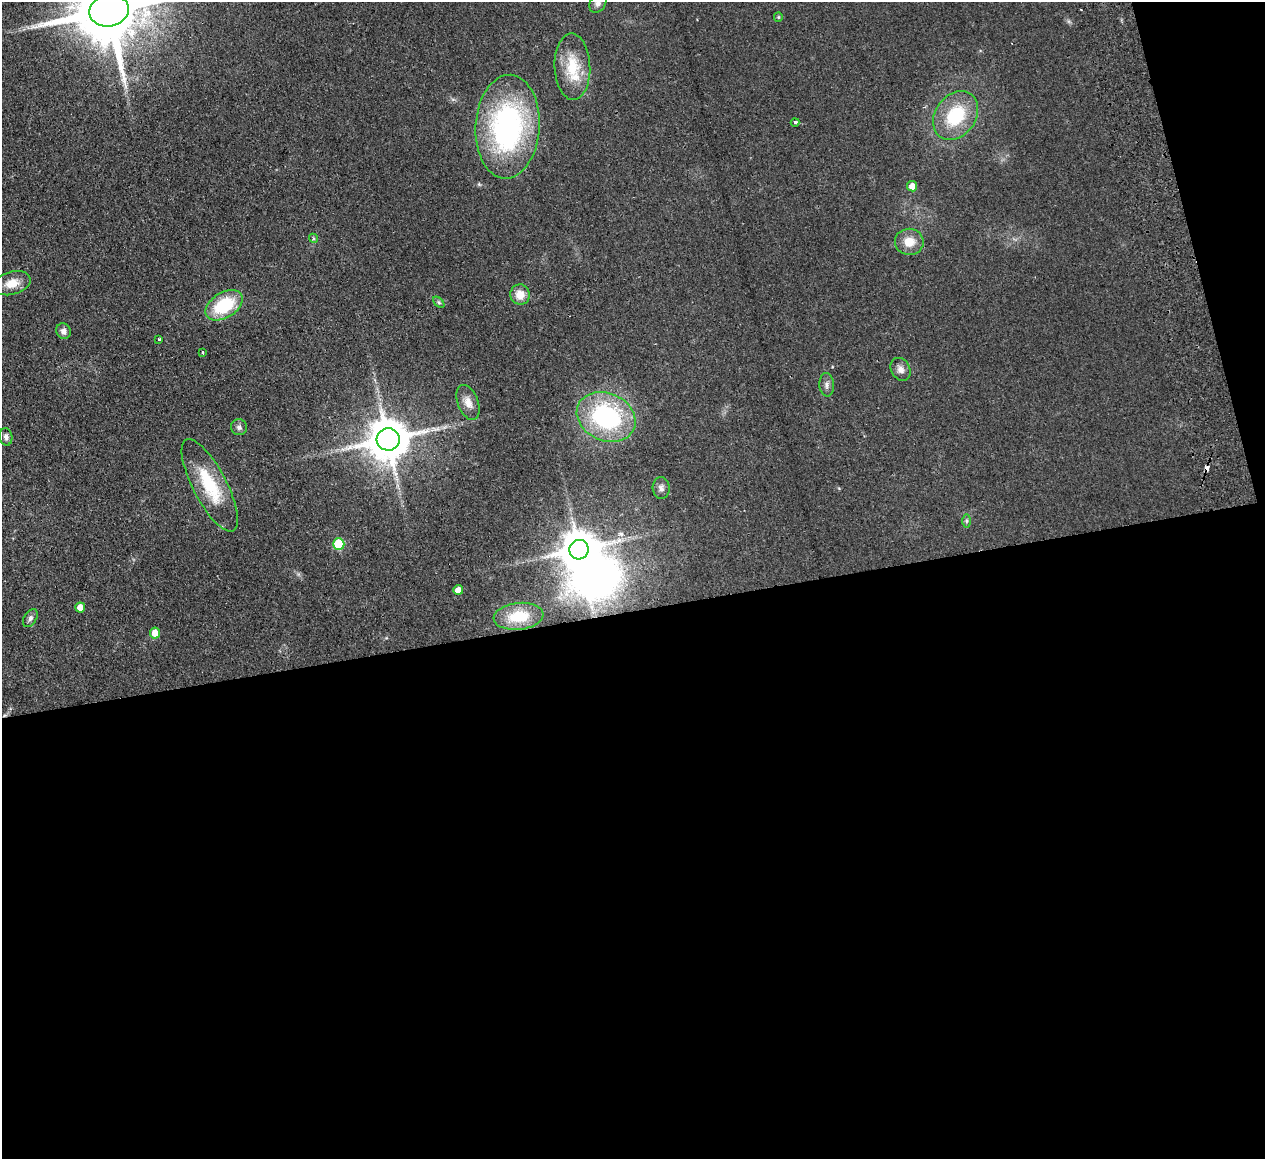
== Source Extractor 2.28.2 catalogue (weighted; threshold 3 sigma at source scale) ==
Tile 16 of 4 x 4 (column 4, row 4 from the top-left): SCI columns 3847-5109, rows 279-1435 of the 5166 x 5065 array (HDU 1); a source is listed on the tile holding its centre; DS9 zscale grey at full resolution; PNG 1267 x 1161 px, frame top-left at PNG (2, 2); each listed source drawn as its Kron ellipse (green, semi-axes under 4 px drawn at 4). Shown black and unused: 50% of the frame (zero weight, under 2 of 3 exposures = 3% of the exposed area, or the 3 px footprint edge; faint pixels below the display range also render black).
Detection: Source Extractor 2.28.2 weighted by HDU 2 'WHT'; one run over the whole footprint, this tile lists its part. Background 0.0582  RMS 0.0088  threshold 0.0396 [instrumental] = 3 sigma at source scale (4.5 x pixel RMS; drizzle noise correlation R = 1.50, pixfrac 1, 0.05/0.05 arcsec/px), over >= 5 px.
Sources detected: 37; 1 inside a brighter object's white glare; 2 cosmic-ray / hot-pixel residue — neither listed nor drawn; the other 34 listed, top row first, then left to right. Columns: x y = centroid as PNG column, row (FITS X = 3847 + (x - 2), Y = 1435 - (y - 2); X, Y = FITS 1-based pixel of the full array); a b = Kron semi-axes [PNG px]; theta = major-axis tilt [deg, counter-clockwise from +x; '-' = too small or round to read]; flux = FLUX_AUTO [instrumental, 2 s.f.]
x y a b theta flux
598 3 11 7 58 3.9
109 10 20 16 12 10000
778 17 5 4 - 0.99
572 67 33 18 -88 31
956 115 26 20 53 47
795 122 4 3 - 5
508 127 52 32 87 190
912 186 5 5 - 8.1
313 238 5 4 - 1.6
909 242 14 13 - 13
12 283 19 11 15 12
520 294 10 9 - 10
439 302 7 4 -45 1.4
224 305 20 12 32 46
63 331 8 7 - 3.8
159 339 3 3 - 1.5
203 352 3 3 - 1.3
901 369 12 9 -62 5.2
827 385 12 7 -87 3.7
468 402 18 10 -68 8.4
606 417 30 23 -25 120
239 427 8 8 - 2.8
6 437 9 6 -80 3
388 439 11 11 - 3400
210 485 51 17 -63 47
661 488 11 8 -88 3.5
966 521 6 4 90 1.6
339 544 6 5 - 47
579 550 10 9 - 2500
458 590 5 5 - 5.8
80 607 5 5 - 8.7
518 616 25 13 6 25
30 618 10 6 57 2.9
155 633 5 5 - 9.9
Overlapping masked pixels (flux is a lower limit): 1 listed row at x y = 109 10
Isophote crosses this tile's border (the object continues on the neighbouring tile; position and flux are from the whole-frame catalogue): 2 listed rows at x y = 598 3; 109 10